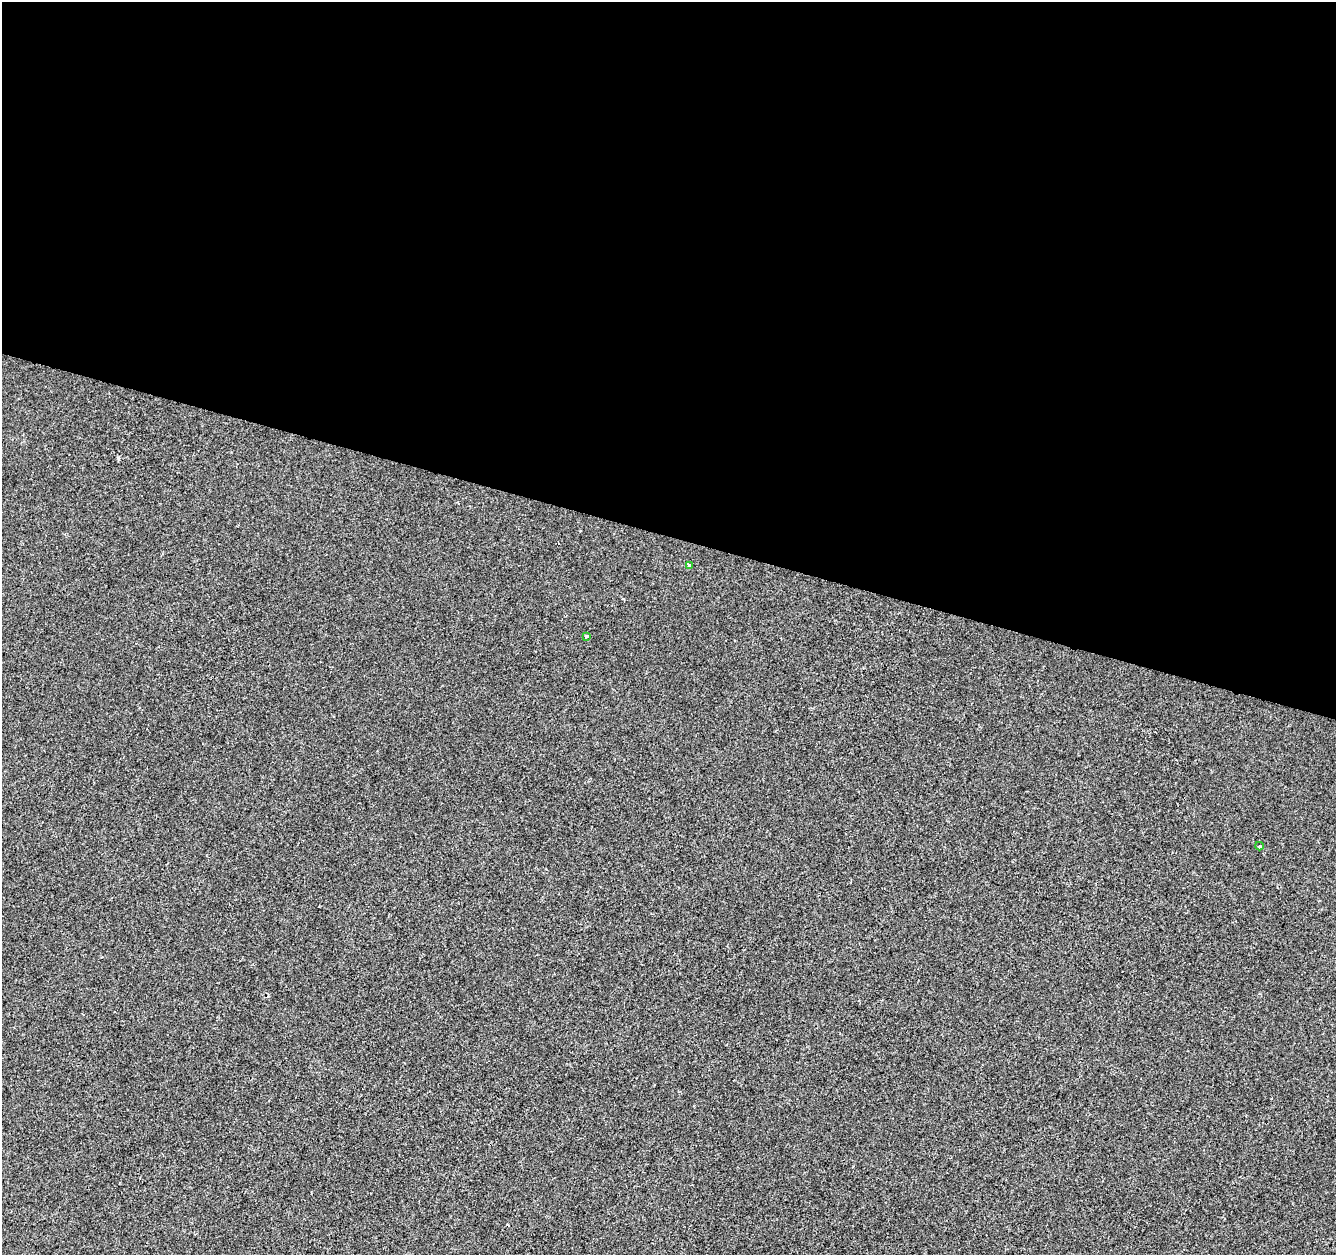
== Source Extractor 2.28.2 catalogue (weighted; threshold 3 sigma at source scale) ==
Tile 3 of 4 x 4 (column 3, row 1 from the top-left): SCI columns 2671-4004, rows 3975-5227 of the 5346 x 5506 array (HDU 1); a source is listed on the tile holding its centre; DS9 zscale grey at full resolution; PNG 1338 x 1257 px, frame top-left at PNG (2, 2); each listed source drawn as its Kron ellipse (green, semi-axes under 4 px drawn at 4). Shown black and unused: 43% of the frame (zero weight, under 2 of 3 exposures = <1% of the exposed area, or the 3 px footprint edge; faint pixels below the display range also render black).
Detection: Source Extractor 2.28.2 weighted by HDU 2 'WHT'; one run over the whole footprint, this tile lists its part. Background 1.34e-04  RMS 0.0042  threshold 0.0189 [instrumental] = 3 sigma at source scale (4.5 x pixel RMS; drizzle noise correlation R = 1.50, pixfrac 1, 0.0396/0.0396 arcsec/px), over >= 5 px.
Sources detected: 3; all 3 listed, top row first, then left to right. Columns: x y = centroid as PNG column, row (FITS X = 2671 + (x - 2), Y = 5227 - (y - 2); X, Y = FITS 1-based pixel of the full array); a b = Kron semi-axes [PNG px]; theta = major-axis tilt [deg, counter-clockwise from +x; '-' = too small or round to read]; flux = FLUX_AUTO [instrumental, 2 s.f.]
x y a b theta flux
689 565 3 3 - 1
587 636 4 3 - 0.65
1259 846 4 3 - 0.55